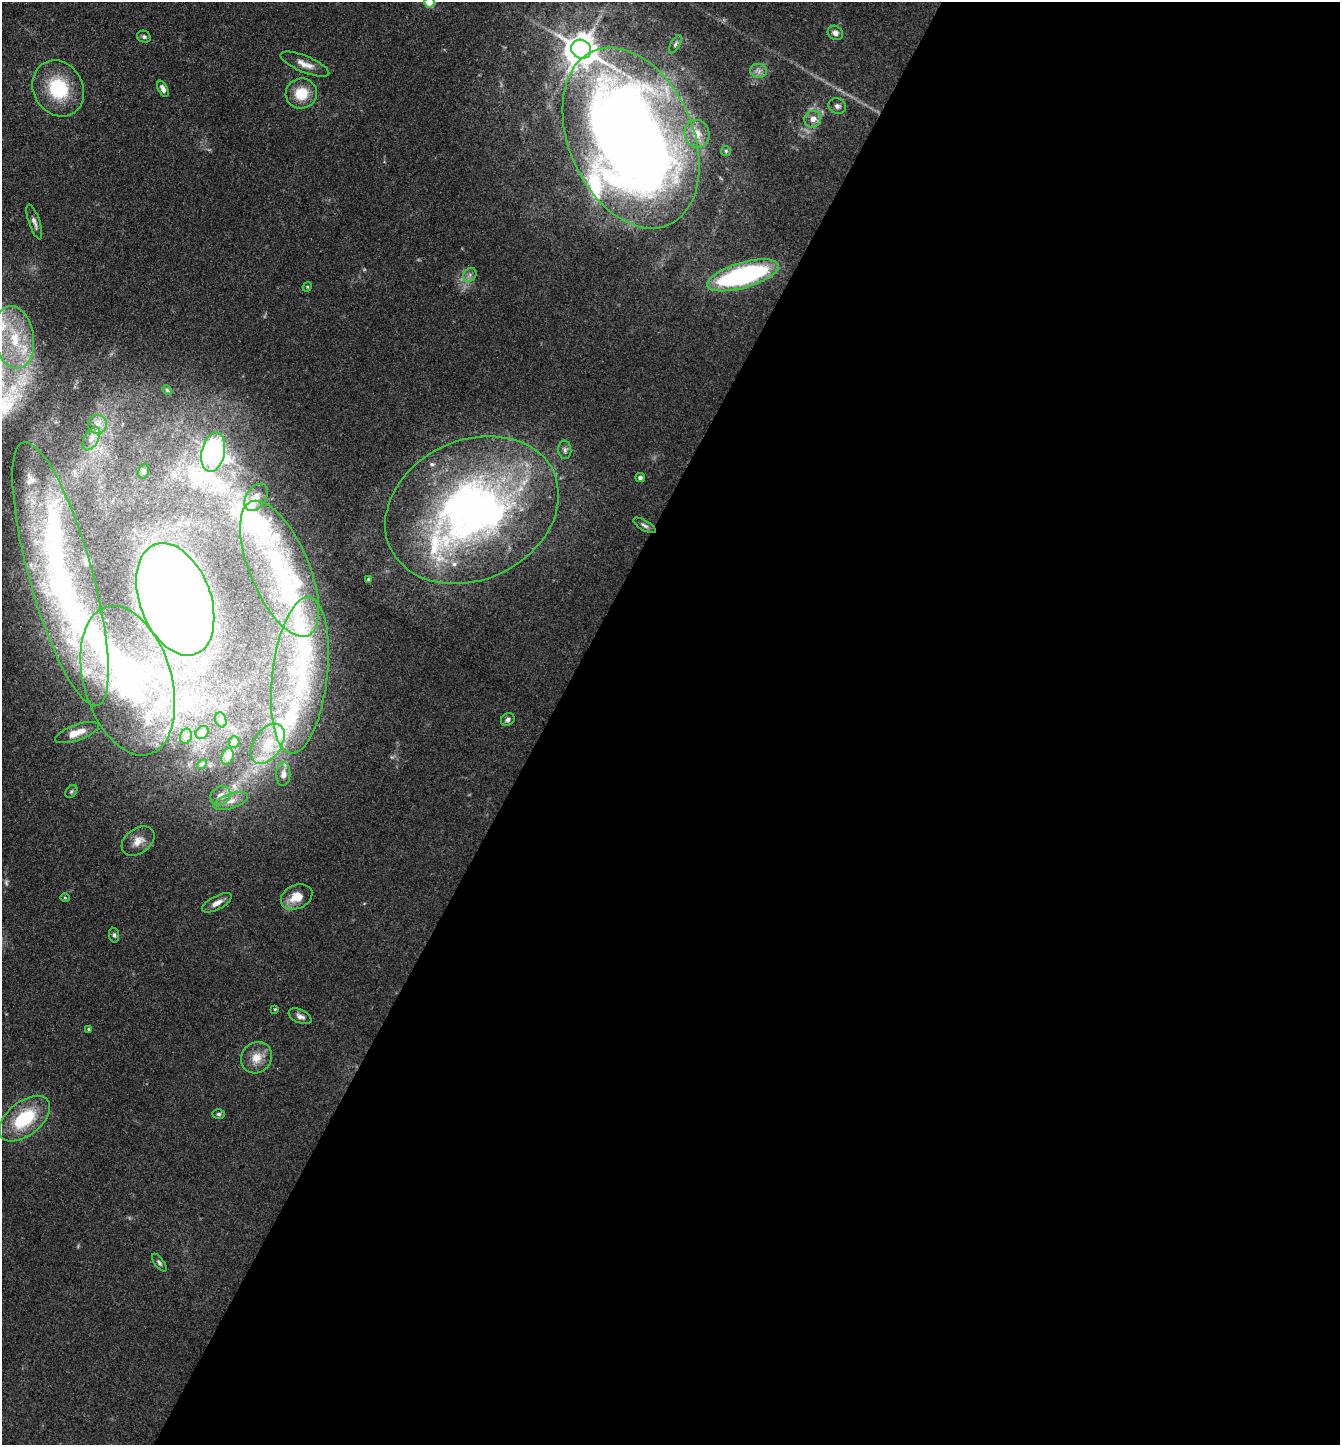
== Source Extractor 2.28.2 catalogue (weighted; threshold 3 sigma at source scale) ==
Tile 12 of 4 x 4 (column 4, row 3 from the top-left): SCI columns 4299-5636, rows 1445-2887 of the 5783 x 5774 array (HDU 1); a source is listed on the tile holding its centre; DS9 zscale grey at full resolution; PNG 1342 x 1447 px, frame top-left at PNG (2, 2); each listed source drawn as its Kron ellipse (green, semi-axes under 4 px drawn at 4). Shown black and unused: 59% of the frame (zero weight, under 3 of 4 exposures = <1% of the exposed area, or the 3 px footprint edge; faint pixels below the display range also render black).
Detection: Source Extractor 2.28.2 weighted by HDU 2 'WHT'; one run over the whole footprint, this tile lists its part. Background 0.0821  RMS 0.0064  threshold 0.0288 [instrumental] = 3 sigma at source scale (4.5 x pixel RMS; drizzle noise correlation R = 1.50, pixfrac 1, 0.05/0.05 arcsec/px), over >= 5 px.
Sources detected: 91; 1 too faint to see at this stretch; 7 inside a brighter object's white glare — neither listed nor drawn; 22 inside a brighter listed object's ellipse — not listed separately; the other 61 listed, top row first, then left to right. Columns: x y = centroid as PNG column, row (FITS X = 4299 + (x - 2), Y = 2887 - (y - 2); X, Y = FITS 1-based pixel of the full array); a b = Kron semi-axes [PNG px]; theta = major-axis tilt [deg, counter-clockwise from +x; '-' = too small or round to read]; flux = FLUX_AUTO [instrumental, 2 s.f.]
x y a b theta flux
429 2 5 5 - 32
835 33 8 7 - 3.2
144 37 7 5 -26 1.5
675 44 10 4 61 1.5
581 49 10 9 - 1300
305 64 26 8 -22 6.8
759 71 8 7 - 2.8
58 88 29 24 -60 38
163 89 9 4 -64 3
301 94 16 15 - 16
837 106 9 7 -23 2.5
813 119 8 8 - 5.1
697 134 14 12 -79 7.6
631 138 95 62 -66 980
726 151 5 5 - 0.98
34 222 18 5 -71 3.2
470 275 7 6 - 2.2
743 275 37 12 16 120
307 287 5 4 - 0.69
14 337 31 20 -81 38
167 390 5 4 - 0.83
97 424 9 9 - 4.2
91 439 13 7 61 3.8
565 450 9 6 -83 2.1
213 452 20 11 77 480
143 471 7 5 77 1.7
640 478 5 4 - 1.8
256 497 15 10 55 5.5
472 510 90 69 26 340
644 525 12 5 -30 2.1
279 569 73 29 -67 90
60 574 137 31 -74 170
369 579 4 3 - 1.5
175 599 58 35 -69 1200
300 675 79 27 83 64
128 681 77 44 -73 120
221 720 8 5 -70 1.4
508 720 7 6 - 1.9
202 732 7 6 - 2.7
77 733 23 8 20 9.3
186 736 8 6 74 1.6
234 742 6 5 - 1.4
268 744 22 14 56 16
227 756 8 6 72 2
202 764 6 3 43 0.78
283 774 12 7 88 3.6
71 791 7 5 49 1.2
220 796 11 9 40 4.5
231 801 18 7 18 5.4
138 841 18 12 37 7.7
297 897 16 11 24 11
65 898 4 3 - 0.56
217 903 16 6 28 4.8
114 935 7 5 -81 1.4
275 1009 4 4 - 0.71
300 1016 12 6 -24 3.1
89 1029 4 3 - 0.8
257 1058 16 14 48 9.5
219 1114 6 4 2 1.1
25 1119 30 17 39 38
159 1263 10 4 -53 1.5
Isophote crosses this tile's border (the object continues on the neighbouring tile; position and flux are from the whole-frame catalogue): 2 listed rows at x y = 429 2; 631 138